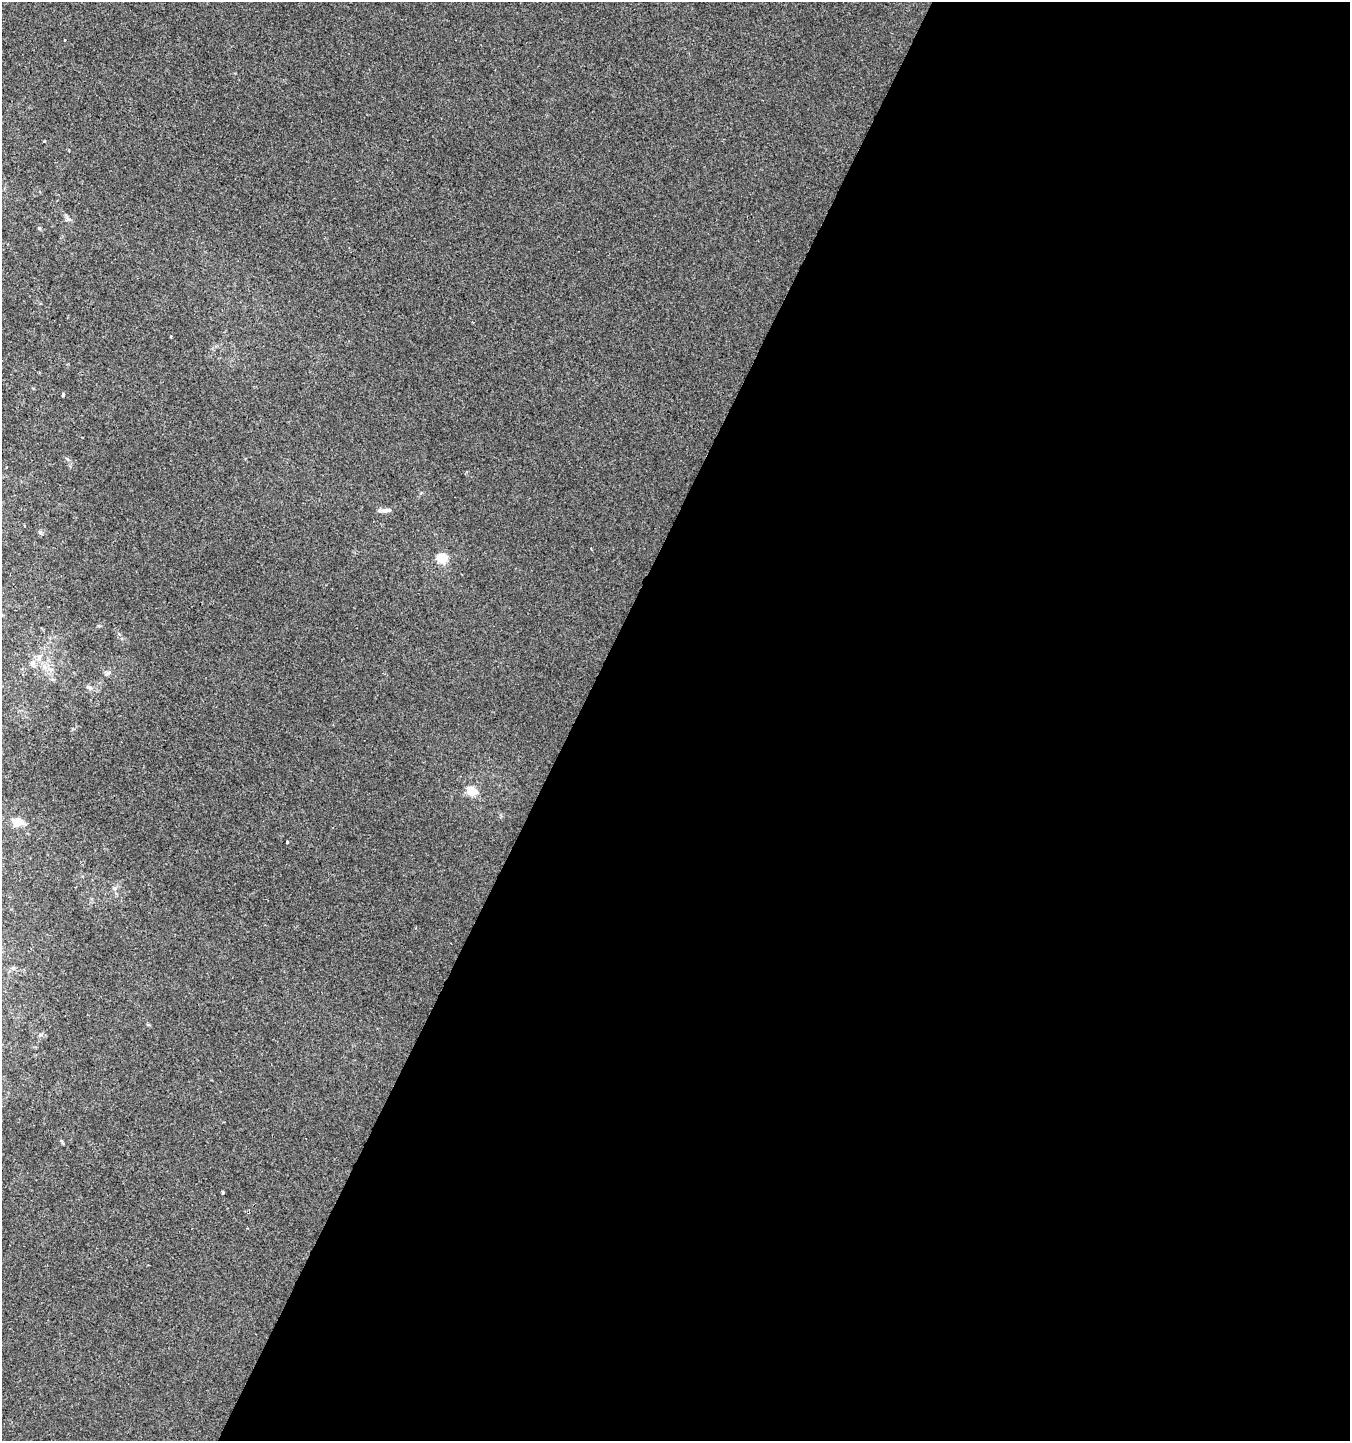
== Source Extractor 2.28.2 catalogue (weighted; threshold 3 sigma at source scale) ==
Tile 12 of 4 x 4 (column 4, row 3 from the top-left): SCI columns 4312-5659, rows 1439-2877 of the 5859 x 5761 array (HDU 1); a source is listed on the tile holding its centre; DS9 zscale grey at full resolution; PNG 1352 x 1443 px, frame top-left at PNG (2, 2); no overlay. Shown black and unused: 57% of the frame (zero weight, under 2 of 3 exposures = <1% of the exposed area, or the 3 px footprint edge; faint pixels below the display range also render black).
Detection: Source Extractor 2.28.2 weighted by HDU 2 'WHT'; one run over the whole footprint, this tile lists its part. Background -0.00106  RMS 0.0042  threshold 0.019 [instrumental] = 3 sigma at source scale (4.5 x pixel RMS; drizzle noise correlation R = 1.50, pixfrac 1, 0.0396/0.0396 arcsec/px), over >= 5 px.
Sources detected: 19; all 19 listed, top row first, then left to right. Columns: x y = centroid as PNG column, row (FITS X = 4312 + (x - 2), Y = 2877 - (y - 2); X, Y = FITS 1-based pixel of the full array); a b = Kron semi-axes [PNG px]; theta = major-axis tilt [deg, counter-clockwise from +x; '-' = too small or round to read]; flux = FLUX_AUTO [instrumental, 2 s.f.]
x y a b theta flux
44 141 3 2 - 0.6
39 228 5 3 - 0.48
171 337 3 2 - 0.38
63 395 4 3 - 0.94
384 511 13 6 3 1.7
40 532 6 5 - 0.72
442 558 5 5 - 28
39 657 10 7 70 2.2
32 663 9 7 80 1.7
44 667 10 6 -28 2.2
108 673 7 6 - 1
52 679 6 4 0 0.64
89 687 8 6 -19 1.4
471 791 9 8 - 7.1
18 822 12 10 43 4.3
287 842 3 3 - 1.1
115 888 7 5 -1 0.94
13 968 6 4 -90 0.57
223 1192 4 3 - 0.56
Unlisted compact peaks at least as high as the median listed source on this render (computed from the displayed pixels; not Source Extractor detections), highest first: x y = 68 219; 67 459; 40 1035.